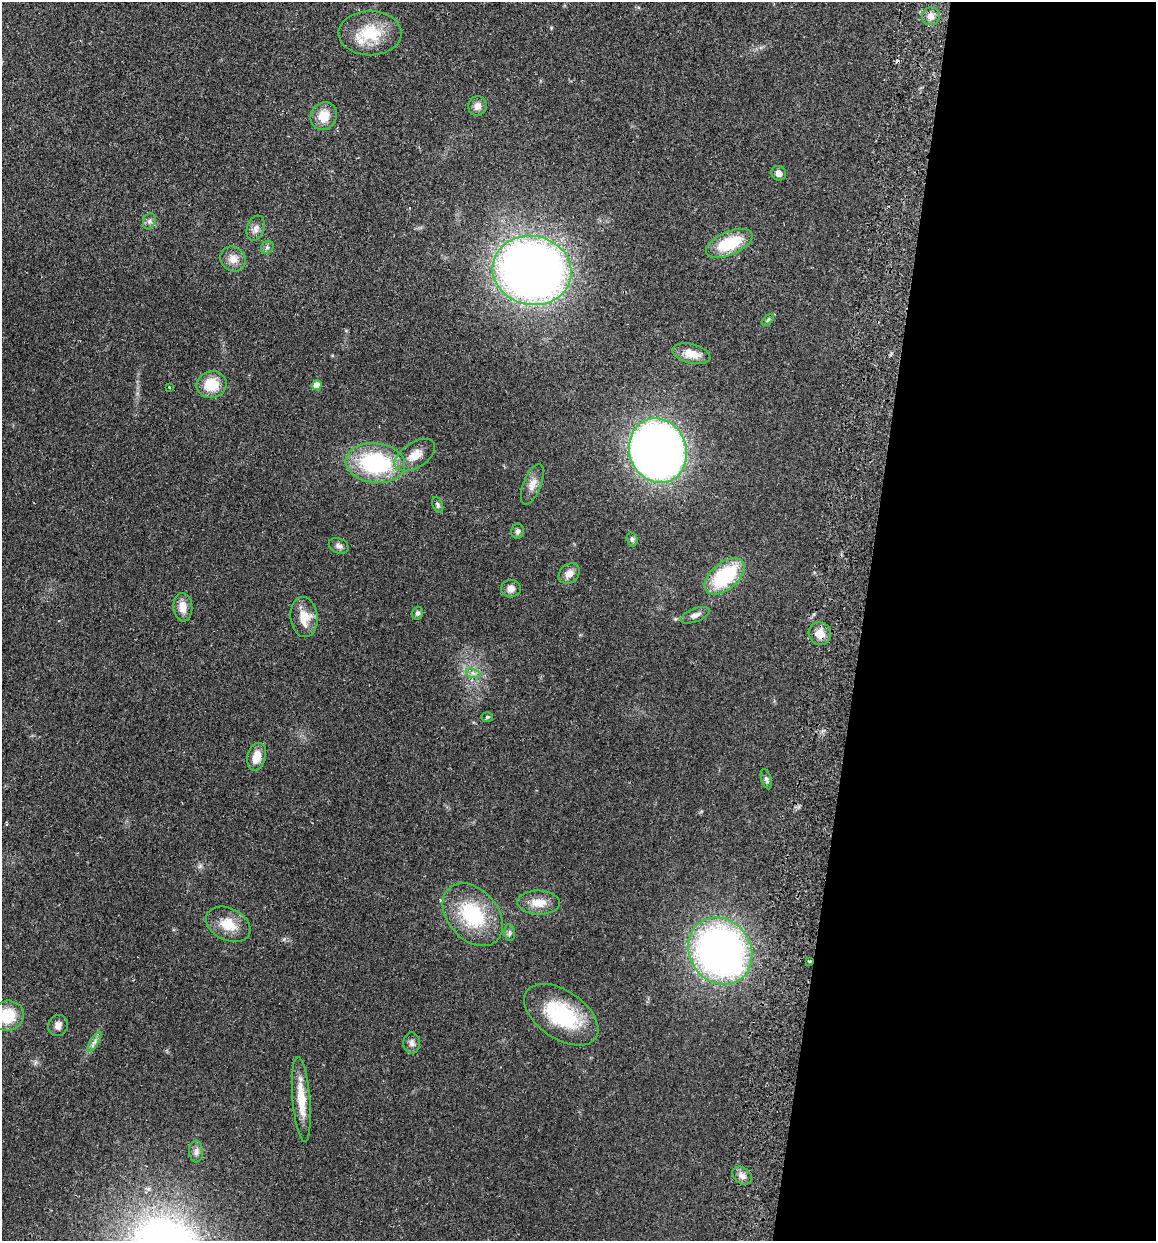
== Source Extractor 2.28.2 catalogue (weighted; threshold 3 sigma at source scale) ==
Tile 12 of 4 x 4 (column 4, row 3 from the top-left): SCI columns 3635-4788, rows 1252-2490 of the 5081 x 4981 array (HDU 1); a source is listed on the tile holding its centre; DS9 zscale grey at full resolution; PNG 1158 x 1243 px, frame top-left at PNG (2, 2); each listed source drawn as its Kron ellipse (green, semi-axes under 4 px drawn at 4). Shown black and unused: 25% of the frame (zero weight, under 2 of 3 exposures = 3% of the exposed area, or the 3 px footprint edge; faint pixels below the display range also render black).
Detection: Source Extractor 2.28.2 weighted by HDU 2 'WHT'; one run over the whole footprint, this tile lists its part. Background 0.0478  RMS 0.0068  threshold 0.0307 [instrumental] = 3 sigma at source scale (4.5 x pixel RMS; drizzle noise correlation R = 1.50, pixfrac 1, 0.05/0.05 arcsec/px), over >= 5 px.
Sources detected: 51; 1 cosmic-ray / hot-pixel residue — neither listed nor drawn; the other 50 listed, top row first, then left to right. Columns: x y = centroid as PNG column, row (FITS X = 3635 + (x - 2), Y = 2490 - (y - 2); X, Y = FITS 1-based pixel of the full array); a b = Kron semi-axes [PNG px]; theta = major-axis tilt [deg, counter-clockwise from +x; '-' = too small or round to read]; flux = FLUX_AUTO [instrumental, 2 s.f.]
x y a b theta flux
931 16 9 9 - 3.6
370 33 31 22 0 26
477 106 10 9 - 4.2
324 116 14 13 - 11
779 173 8 7 - 3.6
149 221 8 6 69 2.1
256 228 13 8 70 3.7
729 243 25 11 23 29
267 247 7 5 47 1.5
233 259 13 11 -43 5.8
532 270 40 34 -12 560
768 320 7 4 45 0.97
691 354 19 9 -14 9
212 385 15 13 11 18
317 385 5 5 - 11
169 387 3 2 - 0.43
658 450 33 28 -72 580
415 455 22 12 33 9.9
375 463 30 20 -7 70
532 484 21 9 68 5.7
438 505 8 5 -68 1.5
517 531 7 6 - 1.9
632 539 7 5 -75 1.4
339 546 10 7 -23 2.5
569 574 11 9 42 5
724 576 23 13 39 51
511 589 10 9 - 3.8
183 607 14 9 -84 6.9
417 613 6 5 - 1.6
695 615 15 6 21 3.7
304 617 20 13 -84 12
820 634 11 11 - 7.5
473 673 7 4 -18 2
487 717 6 5 - 0.91
257 757 14 9 76 8.8
766 779 10 5 -72 1.6
539 903 21 12 -2 9.5
473 915 35 25 -49 45
228 924 23 16 -26 14
510 933 8 5 -85 1.8
720 951 35 30 -55 330
809 961 3 2 - 0.86
561 1015 42 24 -34 49
7 1016 16 15 - 22
58 1025 11 9 66 4
94 1042 11 4 58 2.4
412 1043 10 8 -85 2.9
301 1099 42 9 -85 16
196 1152 11 7 -87 2.8
742 1176 11 8 -34 3.4
Overlapping masked pixels (flux is a lower limit): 2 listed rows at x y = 820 634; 809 961
Isophote crosses this tile's border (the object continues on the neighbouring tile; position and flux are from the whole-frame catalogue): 1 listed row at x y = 7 1016